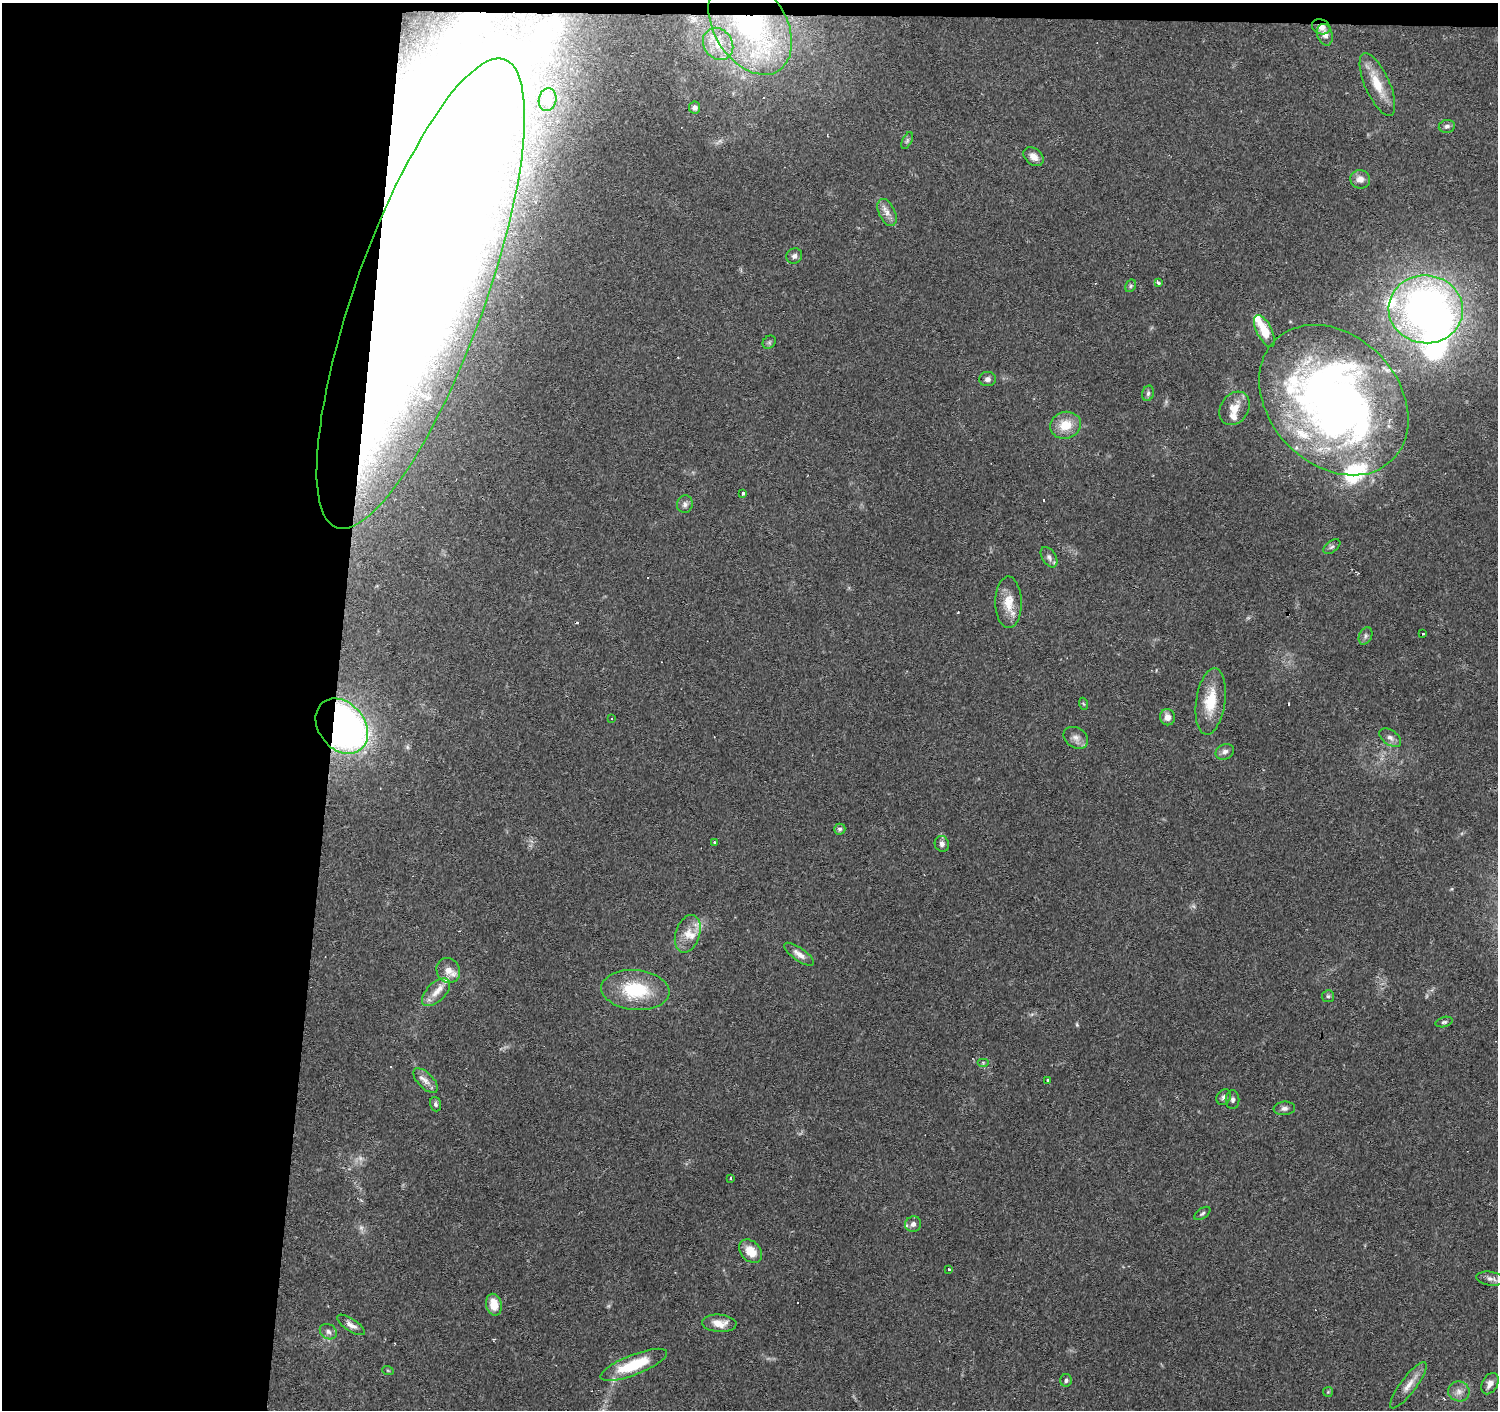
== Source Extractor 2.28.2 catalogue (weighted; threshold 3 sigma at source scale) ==
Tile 1 of 3 x 3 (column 1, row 1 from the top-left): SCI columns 1-1496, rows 3042-4449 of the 4493 x 4730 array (HDU 1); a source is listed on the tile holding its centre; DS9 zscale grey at full resolution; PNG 1500 x 1412 px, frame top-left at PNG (2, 3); each listed source drawn as its Kron ellipse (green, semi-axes under 4 px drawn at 4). Shown black and unused: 23% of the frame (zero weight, under 2 of 3 exposures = <1% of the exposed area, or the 3 px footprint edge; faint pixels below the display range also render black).
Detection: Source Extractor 2.28.2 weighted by HDU 2 'WHT'; one run over the whole footprint, this tile lists its part. Background 0.0983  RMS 0.0063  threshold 0.0282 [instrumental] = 3 sigma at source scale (4.5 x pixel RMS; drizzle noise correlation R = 1.50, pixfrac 1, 0.0396/0.0396 arcsec/px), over >= 5 px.
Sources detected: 115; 3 too faint to see at this stretch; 19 inside a brighter object's white glare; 11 cosmic-ray / hot-pixel residue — neither listed nor drawn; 9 inside a brighter listed object's ellipse — not listed separately; the other 73 listed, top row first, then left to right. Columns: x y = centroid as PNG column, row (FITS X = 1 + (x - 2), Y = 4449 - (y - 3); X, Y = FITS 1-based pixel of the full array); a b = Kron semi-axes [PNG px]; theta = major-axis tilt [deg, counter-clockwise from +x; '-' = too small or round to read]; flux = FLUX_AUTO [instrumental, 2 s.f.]
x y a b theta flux
750 25 53 36 -58 110
1321 27 9 7 -19 5.1
1325 35 11 7 -73 4.2
718 44 17 14 -55 11
1377 85 34 12 -66 16
547 100 11 8 80 4
695 108 6 5 - 2.3
1447 126 8 6 8 1.9
907 141 9 5 63 1.3
1034 157 11 8 -41 4.7
1360 179 10 9 - 4.3
887 213 14 8 -65 4.6
794 256 8 7 - 2
1158 283 4 3 - 1.9
1131 286 7 5 62 1.1
421 294 249 64 70 2100
1426 309 37 34 -4 340
1264 331 17 7 -63 13
769 342 7 6 - 1.2
987 379 8 7 - 2.6
1148 393 8 6 74 1.6
1334 400 84 64 -46 440
1235 408 18 14 56 8.1
1065 425 15 13 17 13
743 493 3 3 - 12
685 504 9 8 - 2.5
1332 547 9 5 36 1.6
1049 557 11 6 -57 2.8
1008 602 26 13 -89 12
1422 634 3 3 - 1.4
1365 636 9 6 66 1.8
1211 701 33 14 82 20
1084 704 6 4 -69 0.76
1167 717 8 7 - 4.4
611 719 3 2 - 0.45
342 726 30 23 -51 350
1076 738 13 10 -32 4.2
1390 738 12 7 -35 3.1
1225 752 9 7 25 2.7
840 829 6 5 - 1.5
714 842 3 3 - 8.1
942 844 8 7 - 2.7
688 934 19 12 72 9.2
799 954 17 6 -35 4.3
448 970 13 11 -59 6.1
635 990 34 20 -5 36
436 992 17 9 45 6.7
1328 996 6 6 - 1.2
1444 1022 9 5 15 1.3
983 1063 6 4 0 0.81
1048 1080 3 3 - 2.4
425 1081 15 7 -46 4.5
1224 1097 8 6 55 2
1233 1100 9 7 -90 1.9
435 1104 7 5 -71 1.5
1284 1108 11 7 6 2.4
731 1178 3 3 - 2
1202 1213 9 5 33 1.4
913 1224 8 7 - 2.9
751 1251 13 10 -47 11
948 1270 3 3 - 5.3
1491 1279 14 7 -8 3.1
494 1305 11 8 -79 9.3
719 1323 17 8 -5 7.4
351 1325 16 6 -33 3.6
328 1332 9 7 -33 2.3
634 1365 35 10 21 27
388 1371 6 3 -20 0.64
1066 1380 6 6 - 1.5
1490 1384 11 7 61 4.7
1408 1385 28 8 53 7
1459 1391 11 10 - 4.3
1328 1392 5 5 - 0.71
Overlapping masked pixels (flux is a lower limit): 4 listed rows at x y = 750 25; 1321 27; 421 294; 342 726